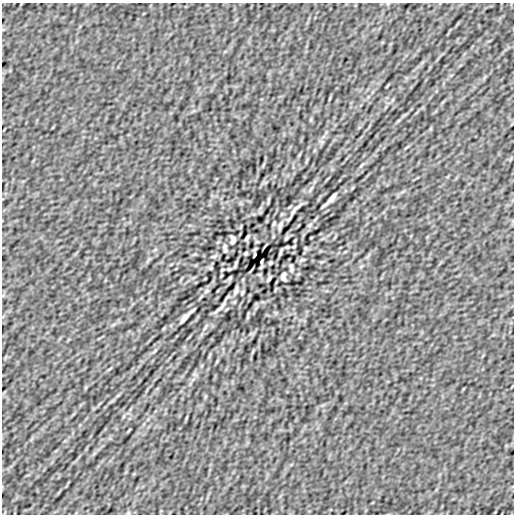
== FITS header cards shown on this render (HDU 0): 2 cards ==
NAXIS1  =                  512
NAXIS2  =                  512

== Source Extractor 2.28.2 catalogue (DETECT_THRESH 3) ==
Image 512 x 512 px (HDU 0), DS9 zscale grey, 1 PNG px = 1 image px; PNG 516 x 516 px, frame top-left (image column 1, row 512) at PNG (2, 3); no overlay
Background 2.88e-06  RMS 2.2e-04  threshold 6.52e-04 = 3 sigma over >= 5 px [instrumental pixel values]
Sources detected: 40; all 40 listed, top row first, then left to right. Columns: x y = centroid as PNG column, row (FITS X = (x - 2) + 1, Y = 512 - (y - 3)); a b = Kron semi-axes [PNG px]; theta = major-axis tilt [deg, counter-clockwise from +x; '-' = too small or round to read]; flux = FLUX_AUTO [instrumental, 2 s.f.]
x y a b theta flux
330 98 5 3 - 0.013
406 147 9 3 40 0.02
361 165 10 3 40 0.025
332 198 12 3 51 0.066
296 208 21 4 40 0.068
274 224 4 3 - 0.019
280 225 12 5 71 0.042
310 225 8 5 28 0.026
247 238 6 3 56 0.029
286 238 4 3 - 0.019
233 240 7 5 87 0.049
257 242 6 3 -18 0.01
225 247 7 5 89 0.032
287 247 3 2 - 0.012
306 248 5 4 - 0.017
280 252 7 2 73 0.025
246 253 4 3 - 0.019
254 255 4 2 - 0.018
214 256 8 3 17 0.024
302 260 8 3 17 0.024
262 261 4 2 - 0.018
270 263 4 3 - 0.019
236 264 7 2 73 0.025
210 268 5 4 - 0.017
229 269 3 2 - 0.012
291 269 7 5 89 0.03
222 270 5 2 - 0.013
259 274 6 3 -18 0.01
283 276 8 5 87 0.048
230 278 4 3 - 0.019
269 278 6 3 56 0.029
206 291 8 5 28 0.025
236 291 12 5 71 0.042
242 292 4 3 - 0.019
220 308 20 4 40 0.066
184 318 11 3 50 0.065
155 351 10 3 40 0.025
110 369 9 3 40 0.02
186 418 5 3 - 0.013
128 513 6 4 18 0.018